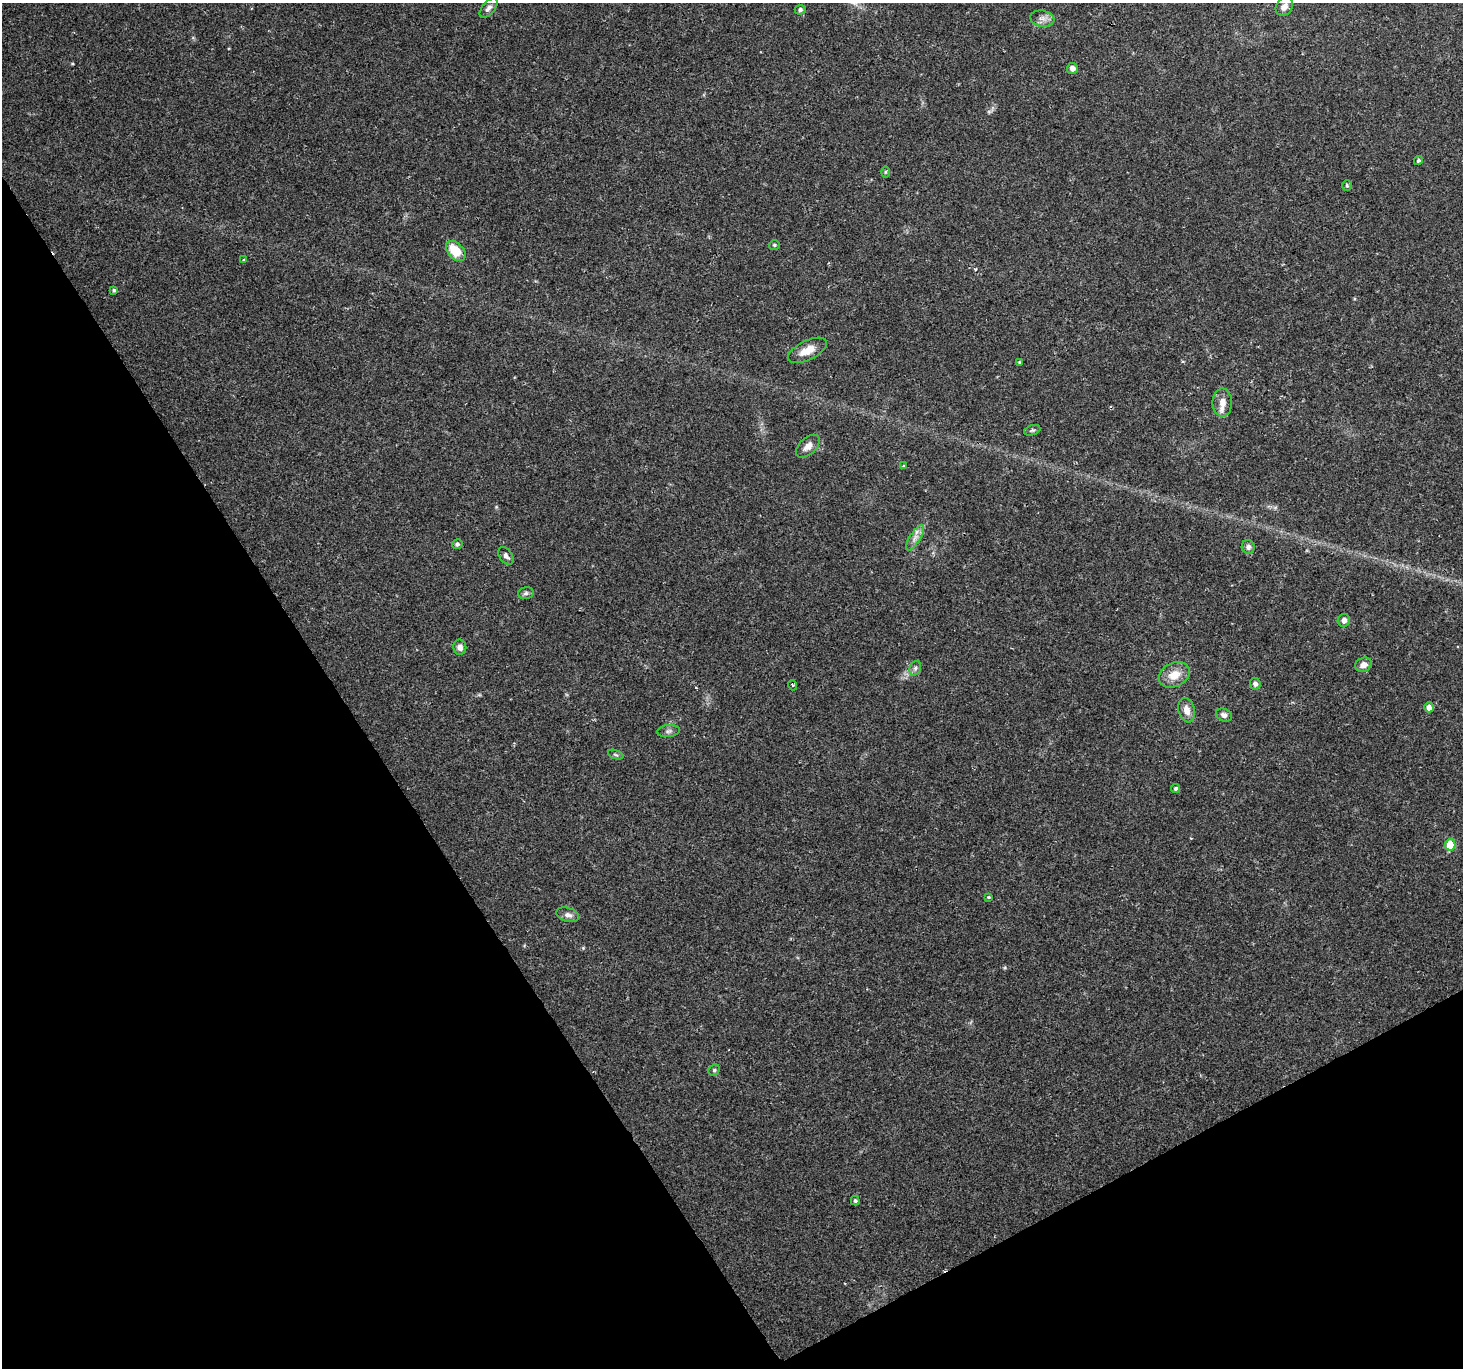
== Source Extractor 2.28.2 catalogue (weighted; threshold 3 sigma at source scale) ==
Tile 14 of 4 x 4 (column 2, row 4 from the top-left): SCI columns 1466-2926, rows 189-1554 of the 6101 x 5900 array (HDU 1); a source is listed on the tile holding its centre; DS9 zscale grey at full resolution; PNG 1465 x 1370 px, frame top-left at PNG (2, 3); each listed source drawn as its Kron ellipse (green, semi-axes under 4 px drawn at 4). Shown black and unused: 30% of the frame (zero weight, under 2 of 3 exposures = <1% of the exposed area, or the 3 px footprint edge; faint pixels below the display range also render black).
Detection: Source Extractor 2.28.2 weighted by HDU 2 'WHT'; one run over the whole footprint, this tile lists its part. Background 0.0506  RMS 0.0037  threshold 0.0166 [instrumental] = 3 sigma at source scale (4.5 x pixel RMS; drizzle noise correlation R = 1.50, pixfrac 1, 0.0396/0.0396 arcsec/px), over >= 5 px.
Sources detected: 43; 1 cosmic-ray / hot-pixel residue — neither listed nor drawn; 1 inside a brighter listed object's ellipse — not listed separately; the other 41 listed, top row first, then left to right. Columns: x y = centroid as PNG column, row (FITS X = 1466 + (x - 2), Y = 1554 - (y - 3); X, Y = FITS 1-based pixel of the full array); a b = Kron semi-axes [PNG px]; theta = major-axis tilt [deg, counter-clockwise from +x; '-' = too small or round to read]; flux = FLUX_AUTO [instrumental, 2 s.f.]
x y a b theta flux
1284 7 10 8 51 2.4
489 8 12 6 50 1.4
800 10 5 5 - 0.85
1042 18 12 8 -11 2.2
1072 68 5 5 - 1.8
1418 161 4 4 - 0.61
885 172 6 4 89 0.46
1347 185 5 4 - 0.54
774 245 5 4 - 0.56
456 251 12 7 -47 8.5
243 260 3 3 - 0.86
114 290 4 4 - 0.69
807 350 21 9 26 4.6
1019 362 3 3 - 0.44
1222 402 14 10 -89 3
1032 430 8 5 20 0.67
808 446 14 8 42 2.5
904 466 4 4 - 0.39
915 538 14 5 58 2.1
457 544 5 5 - 0.81
1248 547 7 6 - 1.2
506 556 10 6 -55 1.2
526 593 8 6 15 0.89
1344 620 6 6 - 1.7
460 647 7 6 - 1.6
1363 665 8 7 - 2.5
915 668 7 5 69 0.97
1174 675 16 12 26 5.4
1255 684 6 5 - 1.3
792 685 5 3 - 0.4
1429 707 5 5 - 2.3
1187 710 12 8 -77 3.2
1224 715 8 6 -25 1.4
668 731 11 6 6 1.1
616 755 8 3 -19 0.56
1176 789 4 4 - 0.62
1450 845 5 5 - 14
988 897 3 3 - 0.72
568 915 12 7 -17 1.8
714 1070 6 5 - 0.59
855 1201 5 4 - 0.53